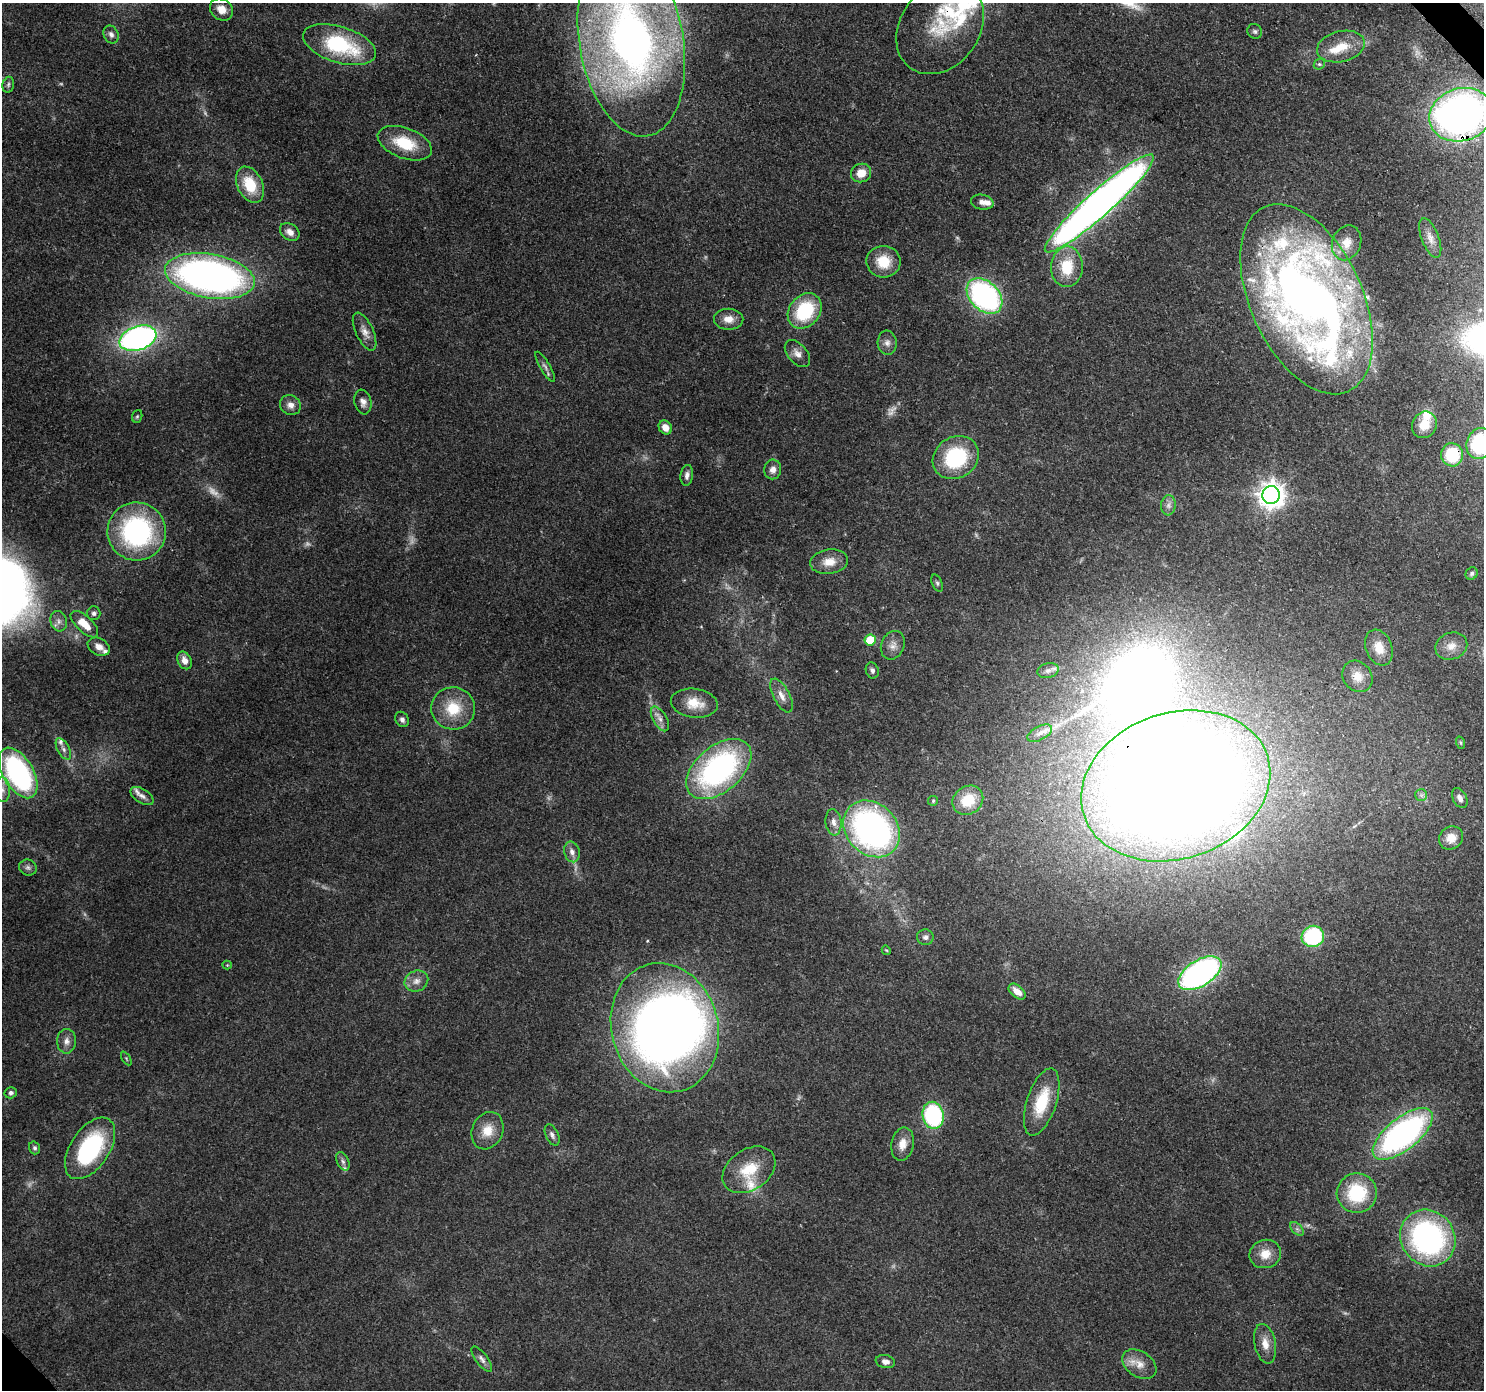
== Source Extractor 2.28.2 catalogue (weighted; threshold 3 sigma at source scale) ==
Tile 10 of 4 x 4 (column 2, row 3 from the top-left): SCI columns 1573-3054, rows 1617-3004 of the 6113 x 6069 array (HDU 1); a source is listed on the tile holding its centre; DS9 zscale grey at full resolution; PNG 1486 x 1392 px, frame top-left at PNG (2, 3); each listed source drawn as its Kron ellipse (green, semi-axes under 4 px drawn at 4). Shown black and unused: <1% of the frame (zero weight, under 3 of 4 exposures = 7% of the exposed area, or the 3 px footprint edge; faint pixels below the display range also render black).
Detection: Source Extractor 2.28.2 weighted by HDU 2 'WHT'; one run over the whole footprint, this tile lists its part. Background 0.13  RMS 0.0047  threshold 0.0213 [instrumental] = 3 sigma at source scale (4.5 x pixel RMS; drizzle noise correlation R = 1.50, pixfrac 1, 0.0396/0.0396 arcsec/px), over >= 5 px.
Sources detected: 136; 11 too faint to see at this stretch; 2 inside a brighter object's white glare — neither listed nor drawn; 14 inside a brighter listed object's ellipse — not listed separately; the other 109 listed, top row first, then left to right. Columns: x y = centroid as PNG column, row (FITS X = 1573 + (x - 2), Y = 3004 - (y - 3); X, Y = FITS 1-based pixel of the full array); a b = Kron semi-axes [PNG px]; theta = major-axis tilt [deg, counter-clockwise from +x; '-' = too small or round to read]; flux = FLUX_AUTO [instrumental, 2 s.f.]
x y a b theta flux
221 9 12 10 -39 4.9
940 27 51 39 53 32
1255 31 8 7 - 1.2
111 34 9 7 -66 2.1
631 41 97 52 -80 310
339 45 38 18 -18 45
1341 47 24 15 13 12
1319 64 6 5 - 0.85
8 85 8 5 75 1.2
1461 115 32 26 18 250
405 143 28 15 -20 19
861 173 10 9 - 6.5
250 185 19 12 -64 16
982 202 11 7 -11 2.8
1099 203 72 12 42 420
290 232 11 8 -35 3.3
1430 238 21 8 -69 3.9
1347 243 18 14 68 7
883 262 17 16 - 13
1067 267 20 16 88 16
210 276 45 22 -10 250
985 296 20 14 -44 120
1306 299 101 56 -65 470
805 311 19 15 50 32
729 319 14 10 -1 5
365 331 20 8 -65 4.1
138 338 19 12 18 150
887 343 12 9 -84 2.8
797 354 16 9 -49 3.6
545 367 17 5 -60 2
363 402 12 8 -77 2.9
290 405 11 9 -35 3.2
137 416 6 5 - 0.73
1424 425 14 12 60 7.4
665 427 7 6 - 4.7
1480 444 15 13 74 47
1452 455 11 11 - 24
956 458 24 20 32 38
773 469 10 8 79 3
687 475 10 6 81 2.1
1271 495 9 8 - 500
1168 505 10 7 85 2.1
137 531 29 29 - 83
829 562 19 12 8 6.7
1472 574 6 5 - 1.1
937 583 9 5 -68 1
94 613 7 6 - 1.4
59 621 10 8 -72 2.6
84 624 17 8 -43 8.7
870 640 5 5 - 16
893 645 15 11 67 4
1451 646 16 13 20 5.6
99 647 12 8 -29 3.8
1379 648 18 13 -68 8.7
184 660 9 7 -65 3.4
872 670 8 6 -71 1.5
1048 670 10 7 14 2
1357 676 17 14 -51 6.8
781 696 18 8 -63 4.3
694 703 23 14 -8 9.4
453 708 22 21 - 17
402 719 8 6 -56 1.8
660 719 14 7 -59 2.8
1040 733 13 7 28 3
1461 743 6 4 -71 0.62
63 749 12 6 -60 2
719 769 38 23 40 110
18 773 28 15 -59 100
1176 786 96 73 18 1300
2 790 12 8 -88 3
1421 795 6 6 - 1.2
142 796 13 7 -32 2.6
1460 798 11 7 -62 2.5
968 800 16 14 36 14
933 801 5 5 - 0.62
834 822 13 8 -83 3.2
872 829 31 25 -45 160
1451 838 13 11 39 6.4
572 852 10 7 -74 2.9
28 868 9 8 - 1.7
1313 936 11 10 - 43
925 937 8 8 - 1.6
886 950 5 3 - 0.49
227 965 4 4 - 0.48
1200 973 24 13 33 140
416 981 12 10 24 3.7
1017 991 10 6 -39 5.1
665 1028 65 53 -74 480
66 1041 12 9 90 3.2
126 1058 8 3 -59 0.59
11 1093 6 5 - 1.3
1042 1102 35 14 72 20
933 1115 13 10 -78 56
488 1131 19 15 66 8.9
1403 1134 36 16 38 150
552 1135 11 6 -64 1.8
902 1144 17 11 79 5.5
34 1148 6 5 - 1.3
90 1148 34 19 56 55
343 1161 10 6 -64 1.6
749 1170 29 20 35 16
1357 1193 20 19 - 29
1297 1229 8 5 -45 1.4
1428 1238 29 26 -51 120
1265 1254 16 14 14 7.5
1265 1344 20 10 -78 5.7
482 1359 15 6 -53 2.1
885 1362 10 6 -12 2.4
1139 1364 19 12 -34 6.2
Overlapping masked pixels (flux is a lower limit): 5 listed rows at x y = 940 27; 1461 115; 1306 299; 1452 455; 1176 786
Isophote crosses this tile's border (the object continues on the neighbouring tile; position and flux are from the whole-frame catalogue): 4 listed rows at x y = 631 41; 1461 115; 1480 444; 2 790